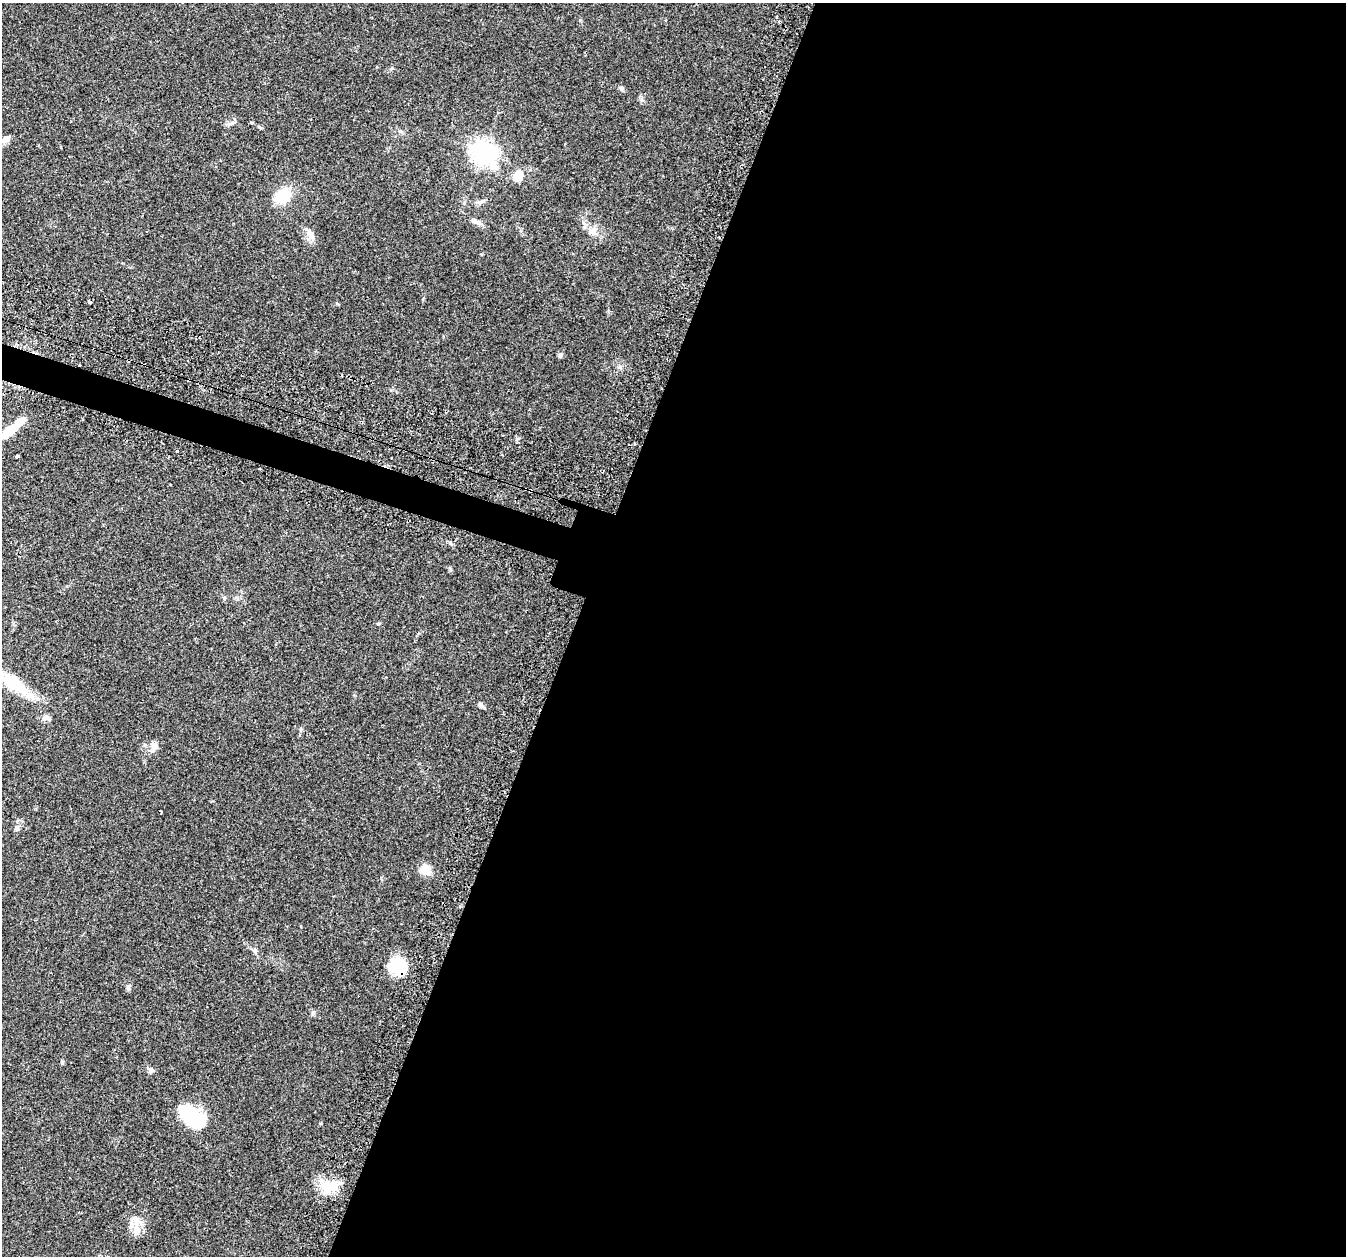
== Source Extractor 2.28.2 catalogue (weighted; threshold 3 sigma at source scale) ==
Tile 12 of 4 x 4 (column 4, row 3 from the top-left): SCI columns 4085-5428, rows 1412-2665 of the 5465 x 5498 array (HDU 1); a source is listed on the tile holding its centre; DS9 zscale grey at full resolution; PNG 1348 x 1258 px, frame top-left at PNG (2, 3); no overlay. Shown black and unused: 59% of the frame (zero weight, under 2 of 3 exposures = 4% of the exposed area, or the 3 px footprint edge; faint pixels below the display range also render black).
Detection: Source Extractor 2.28.2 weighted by HDU 2 'WHT'; one run over the whole footprint, this tile lists its part. Background 0.0748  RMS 0.0069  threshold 0.0311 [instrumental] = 3 sigma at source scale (4.5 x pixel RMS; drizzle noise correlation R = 1.50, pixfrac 1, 0.05/0.05 arcsec/px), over >= 5 px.
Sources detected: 37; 2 inside a brighter object's white glare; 3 cosmic-ray / hot-pixel residue — not listed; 1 inside a brighter listed object's ellipse — not listed separately; the other 31 listed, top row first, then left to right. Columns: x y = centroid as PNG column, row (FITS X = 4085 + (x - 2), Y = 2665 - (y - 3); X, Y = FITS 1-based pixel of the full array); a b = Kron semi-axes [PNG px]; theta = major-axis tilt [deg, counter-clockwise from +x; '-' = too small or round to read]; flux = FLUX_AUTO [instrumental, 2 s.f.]
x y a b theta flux
776 17 3 3 - 0.72
5 139 16 6 27 4
483 152 8 8 - 480
518 176 11 9 72 9
282 197 18 13 40 16
480 202 11 4 23 1.9
476 222 14 5 -13 2.7
593 230 14 8 31 4.4
311 234 16 8 -63 5
560 355 7 5 69 1.2
12 428 32 8 40 17
177 451 3 3 - 1.7
17 456 4 3 - 2.3
530 491 4 3 - 2.7
224 598 5 5 - 0.98
378 624 5 4 - 0.67
12 682 46 15 -32 34
480 705 8 6 -18 1.6
46 718 11 7 8 2.6
301 729 6 4 72 0.88
155 746 11 8 87 4.2
17 828 7 4 72 1.3
425 870 11 11 - 7.9
255 951 10 5 -76 1.8
399 967 19 17 -55 23
128 987 7 5 74 1.4
62 1062 6 4 -70 0.92
151 1070 8 7 - 2
190 1113 33 13 -19 28
330 1186 25 13 36 14
136 1230 14 8 -89 5.9
Overlapping masked pixels (flux is a lower limit): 2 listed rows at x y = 530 491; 399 967
Isophote crosses this tile's border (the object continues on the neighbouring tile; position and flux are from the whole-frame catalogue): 3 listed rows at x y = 5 139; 12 428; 12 682
Unlisted compact peaks at least as high as the median listed source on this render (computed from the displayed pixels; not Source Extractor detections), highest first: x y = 313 1012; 450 569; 517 439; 642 100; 621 88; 320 1123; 261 128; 423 299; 232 123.